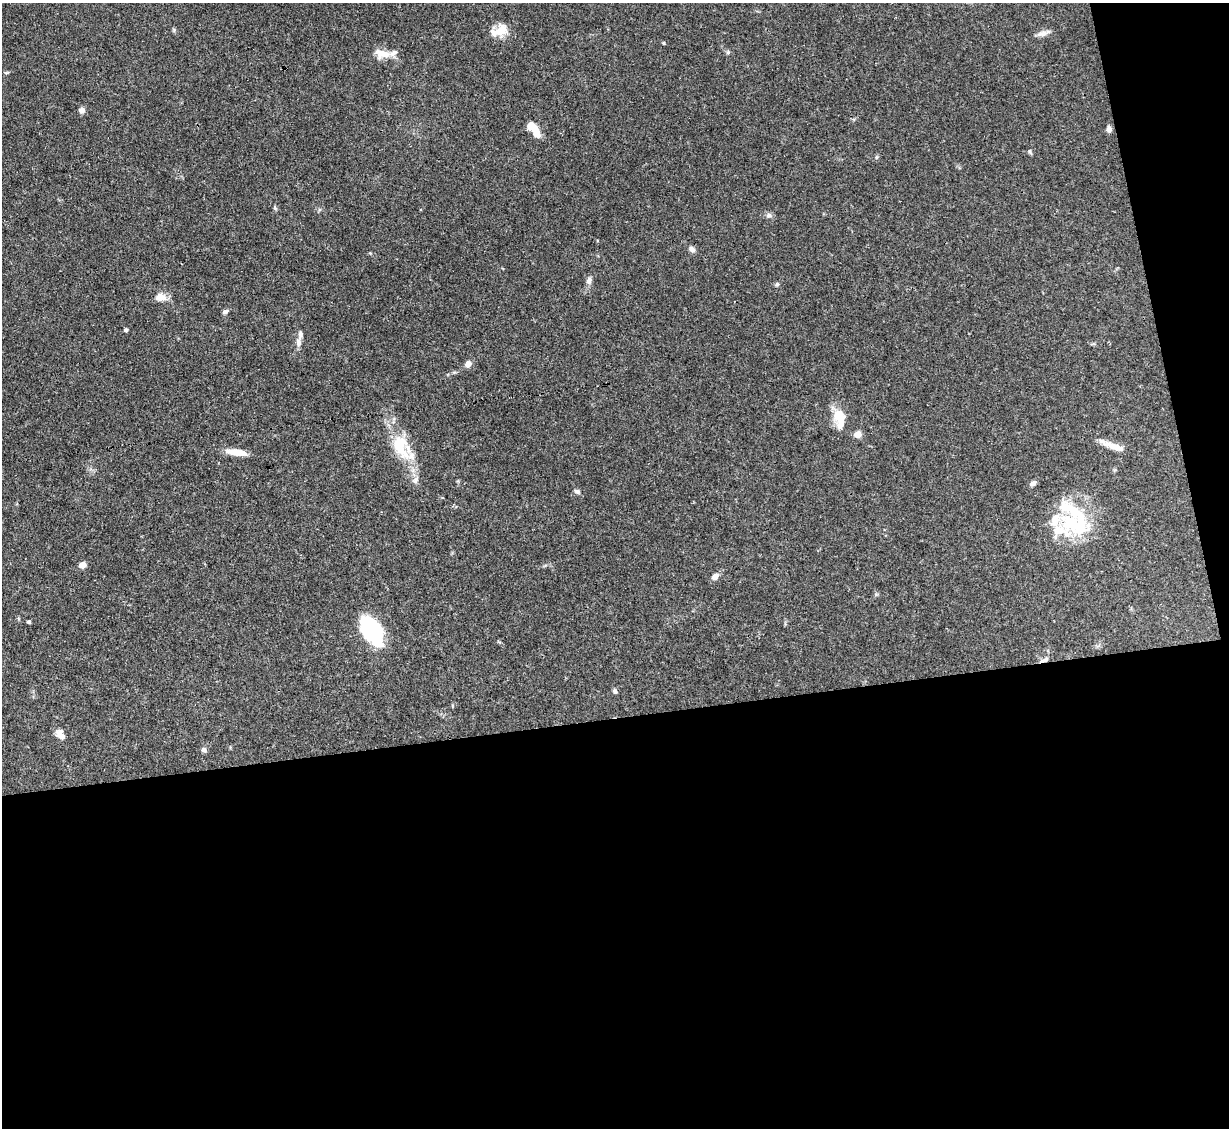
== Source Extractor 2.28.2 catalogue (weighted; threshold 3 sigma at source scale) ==
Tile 16 of 4 x 4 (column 4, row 4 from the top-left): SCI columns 3683-4909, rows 249-1374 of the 4909 x 4883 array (HDU 1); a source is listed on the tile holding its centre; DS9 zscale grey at full resolution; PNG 1231 x 1130 px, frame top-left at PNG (2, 3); no overlay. Shown black and unused: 40% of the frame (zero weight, under 3 of 4 exposures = <1% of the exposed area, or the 3 px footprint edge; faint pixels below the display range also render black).
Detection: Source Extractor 2.28.2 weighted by HDU 2 'WHT'; one run over the whole footprint, this tile lists its part. Background 0.142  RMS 0.0044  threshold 0.0199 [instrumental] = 3 sigma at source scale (4.5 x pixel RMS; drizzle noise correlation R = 1.50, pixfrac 1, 0.05/0.05 arcsec/px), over >= 5 px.
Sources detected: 41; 1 inside a brighter object's white glare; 1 cosmic-ray / hot-pixel residue — not listed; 4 inside a brighter listed object's ellipse — not listed separately; the other 35 listed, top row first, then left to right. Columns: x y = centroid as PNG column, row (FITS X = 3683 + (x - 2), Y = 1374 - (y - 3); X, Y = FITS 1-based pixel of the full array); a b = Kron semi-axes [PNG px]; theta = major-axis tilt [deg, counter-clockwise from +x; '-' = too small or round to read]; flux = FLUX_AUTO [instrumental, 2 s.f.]
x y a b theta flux
174 30 5 5 - 0.61
500 31 16 10 20 9
1044 33 18 6 16 2.4
663 43 4 3 - 0.4
728 52 6 4 46 0.6
383 54 20 10 -14 5.8
82 110 7 7 - 1.8
1109 129 7 5 -82 1.6
534 130 20 8 -54 6.7
1030 151 6 4 90 0.59
769 215 8 7 - 1.4
692 249 9 6 -45 1.5
589 281 10 7 68 1.7
777 284 6 5 - 0.71
160 297 5 4 - 10
225 312 7 5 23 1
126 330 4 3 - 0.98
299 342 12 7 89 2.1
468 364 7 6 - 2.8
840 418 25 12 -80 9.7
857 434 5 4 - 8.5
400 446 37 20 -74 18
1112 446 35 7 -22 5.5
236 452 23 7 -8 6.7
1033 483 7 5 34 1.6
577 491 8 6 -23 1.1
1074 525 44 20 -21 28
82 565 5 4 - 7.7
715 577 8 6 35 2.5
29 622 4 3 - 0.92
371 630 26 15 -58 46
1046 659 8 6 44 1.4
615 691 7 5 -47 0.84
61 735 13 8 -55 3.4
204 750 6 5 - 1.4
Overlapping masked pixels (flux is a lower limit): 1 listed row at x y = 1046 659